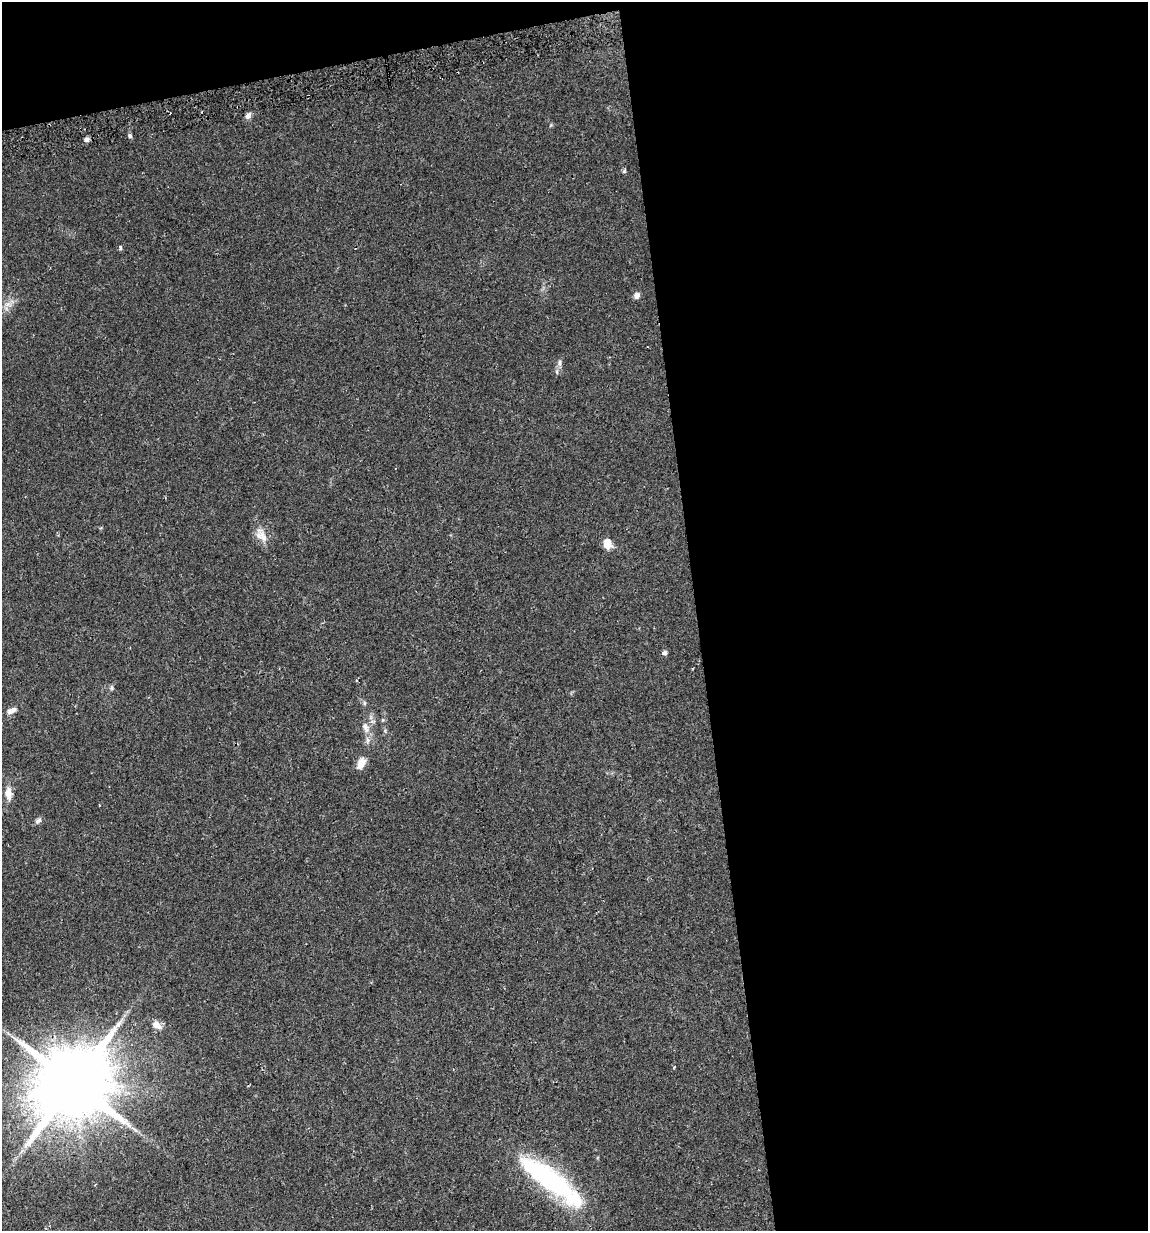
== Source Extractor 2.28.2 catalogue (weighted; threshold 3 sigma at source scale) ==
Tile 4 of 4 x 4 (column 4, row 1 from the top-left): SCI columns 3473-4618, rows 3721-4949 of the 4700 x 4980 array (HDU 1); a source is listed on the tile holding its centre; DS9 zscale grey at full resolution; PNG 1150 x 1233 px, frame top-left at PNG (2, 2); no overlay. Shown black and unused: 42% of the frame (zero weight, under 2 of 3 exposures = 2% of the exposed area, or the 3 px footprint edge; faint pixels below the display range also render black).
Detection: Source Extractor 2.28.2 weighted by HDU 2 'WHT'; one run over the whole footprint, this tile lists its part. Background 0.0534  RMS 0.0079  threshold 0.0354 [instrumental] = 3 sigma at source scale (4.5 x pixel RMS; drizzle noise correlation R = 1.50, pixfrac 1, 0.0396/0.0396 arcsec/px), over >= 5 px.
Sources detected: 23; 1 inside a brighter object's white glare — not listed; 1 inside a brighter listed object's ellipse — not listed separately; the other 21 listed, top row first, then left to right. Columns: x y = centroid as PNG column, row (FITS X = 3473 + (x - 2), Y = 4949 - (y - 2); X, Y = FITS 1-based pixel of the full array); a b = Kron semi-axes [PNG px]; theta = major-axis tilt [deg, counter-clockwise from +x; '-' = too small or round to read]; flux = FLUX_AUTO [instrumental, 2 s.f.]
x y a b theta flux
248 115 9 6 52 2.9
130 136 6 4 -44 1.3
87 139 5 5 - 3.2
624 171 5 4 - 1
120 248 4 3 - 2.7
637 295 7 6 - 3
7 304 10 6 19 3.6
560 363 11 4 90 2.3
261 535 22 12 -57 8.5
607 543 11 9 -80 7.8
664 653 5 5 - 2.7
112 687 8 4 -90 1.2
12 710 13 7 24 3.9
365 727 15 8 -73 5.7
361 763 15 9 62 6.3
8 793 16 8 -87 7.1
38 821 10 6 38 2.3
157 1025 12 8 -34 6.2
73 1082 21 19 45 7900
135 1129 12 3 -41 2.3
550 1180 55 20 -37 110
Overlapping masked pixels (flux is a lower limit): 1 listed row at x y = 550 1180